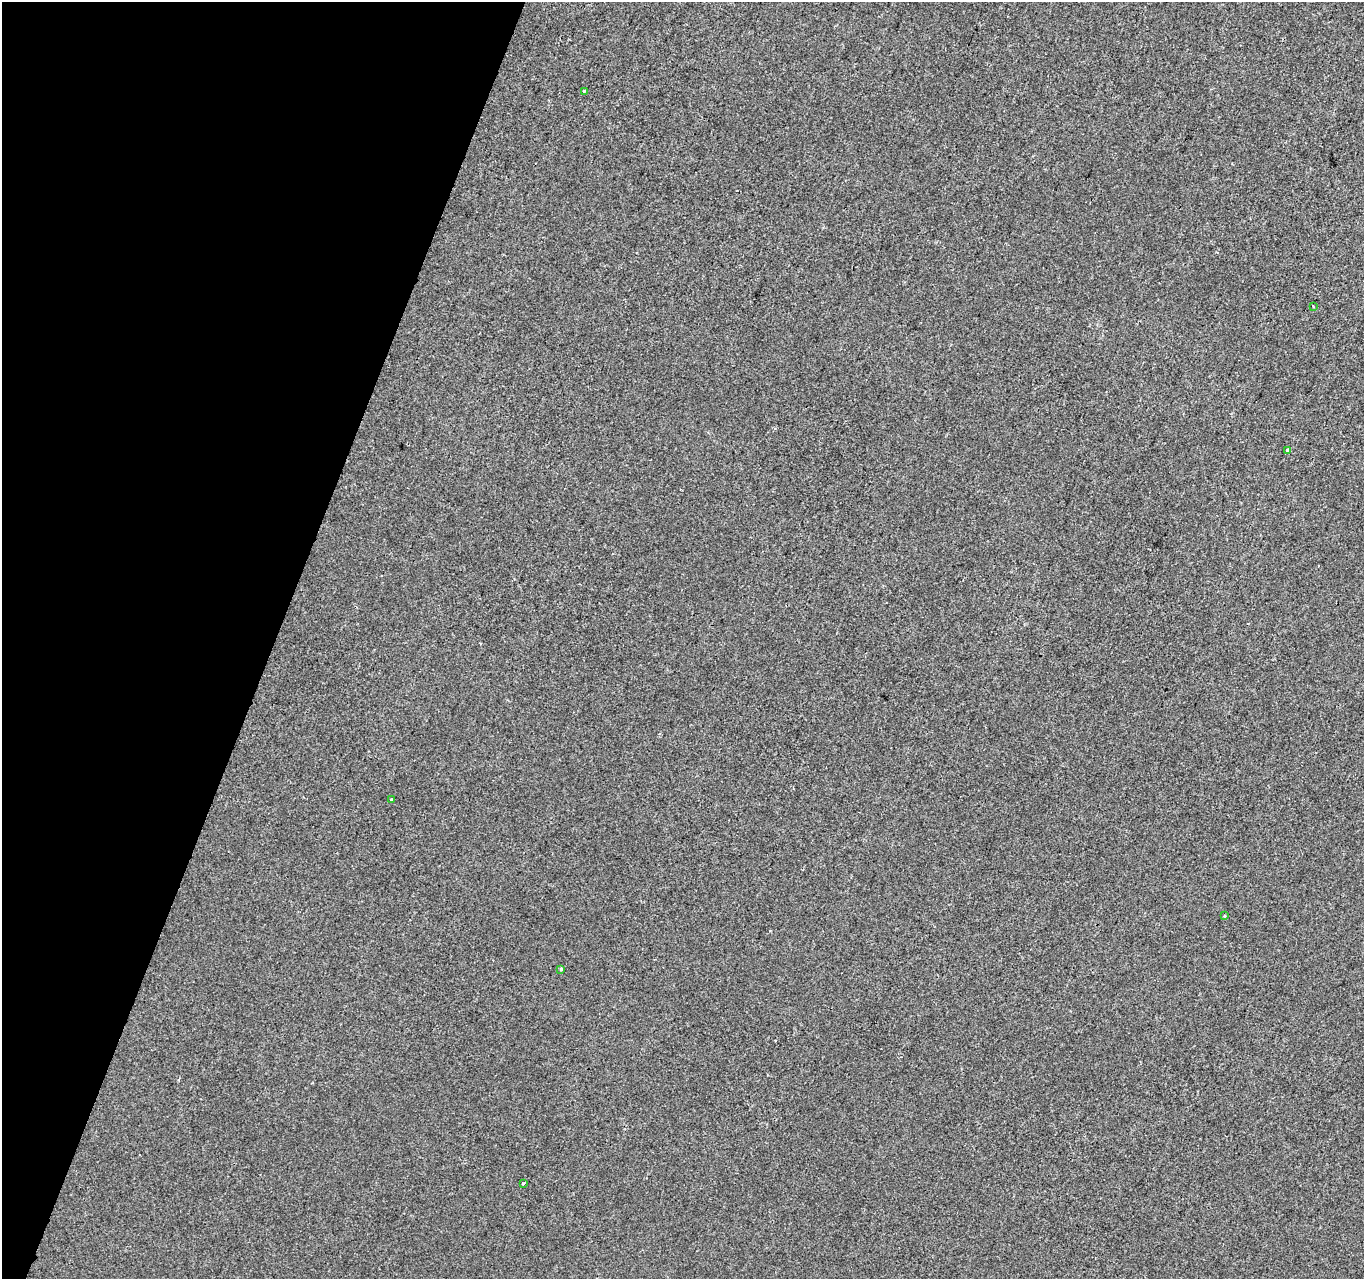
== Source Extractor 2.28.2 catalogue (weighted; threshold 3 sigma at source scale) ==
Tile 9 of 4 x 4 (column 1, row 3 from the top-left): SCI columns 8-1369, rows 1556-2832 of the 5453 x 5600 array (HDU 1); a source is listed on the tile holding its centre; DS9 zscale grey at full resolution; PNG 1366 x 1281 px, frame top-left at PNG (2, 2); each listed source drawn as its Kron ellipse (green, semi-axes under 4 px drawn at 4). Shown black and unused: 20% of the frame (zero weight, under 2 of 3 exposures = <1% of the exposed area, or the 3 px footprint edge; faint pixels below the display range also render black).
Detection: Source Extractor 2.28.2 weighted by HDU 2 'WHT'; one run over the whole footprint, this tile lists its part. Background 3.38e-04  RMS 0.0042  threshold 0.0188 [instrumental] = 3 sigma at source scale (4.5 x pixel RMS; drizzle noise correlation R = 1.50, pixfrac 1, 0.0396/0.0396 arcsec/px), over >= 5 px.
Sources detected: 7; all 7 listed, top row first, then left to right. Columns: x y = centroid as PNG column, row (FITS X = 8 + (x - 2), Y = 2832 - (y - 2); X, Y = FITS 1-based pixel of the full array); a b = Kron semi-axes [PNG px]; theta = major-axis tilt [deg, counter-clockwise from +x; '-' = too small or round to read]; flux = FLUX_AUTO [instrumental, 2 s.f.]
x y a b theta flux
584 91 3 3 - 1.5
1313 306 3 2 - 0.37
1287 450 4 3 - 1.9
392 800 3 3 - 2.5
1224 916 3 3 - 0.48
561 969 3 2 - 0.78
523 1183 4 3 - 0.5